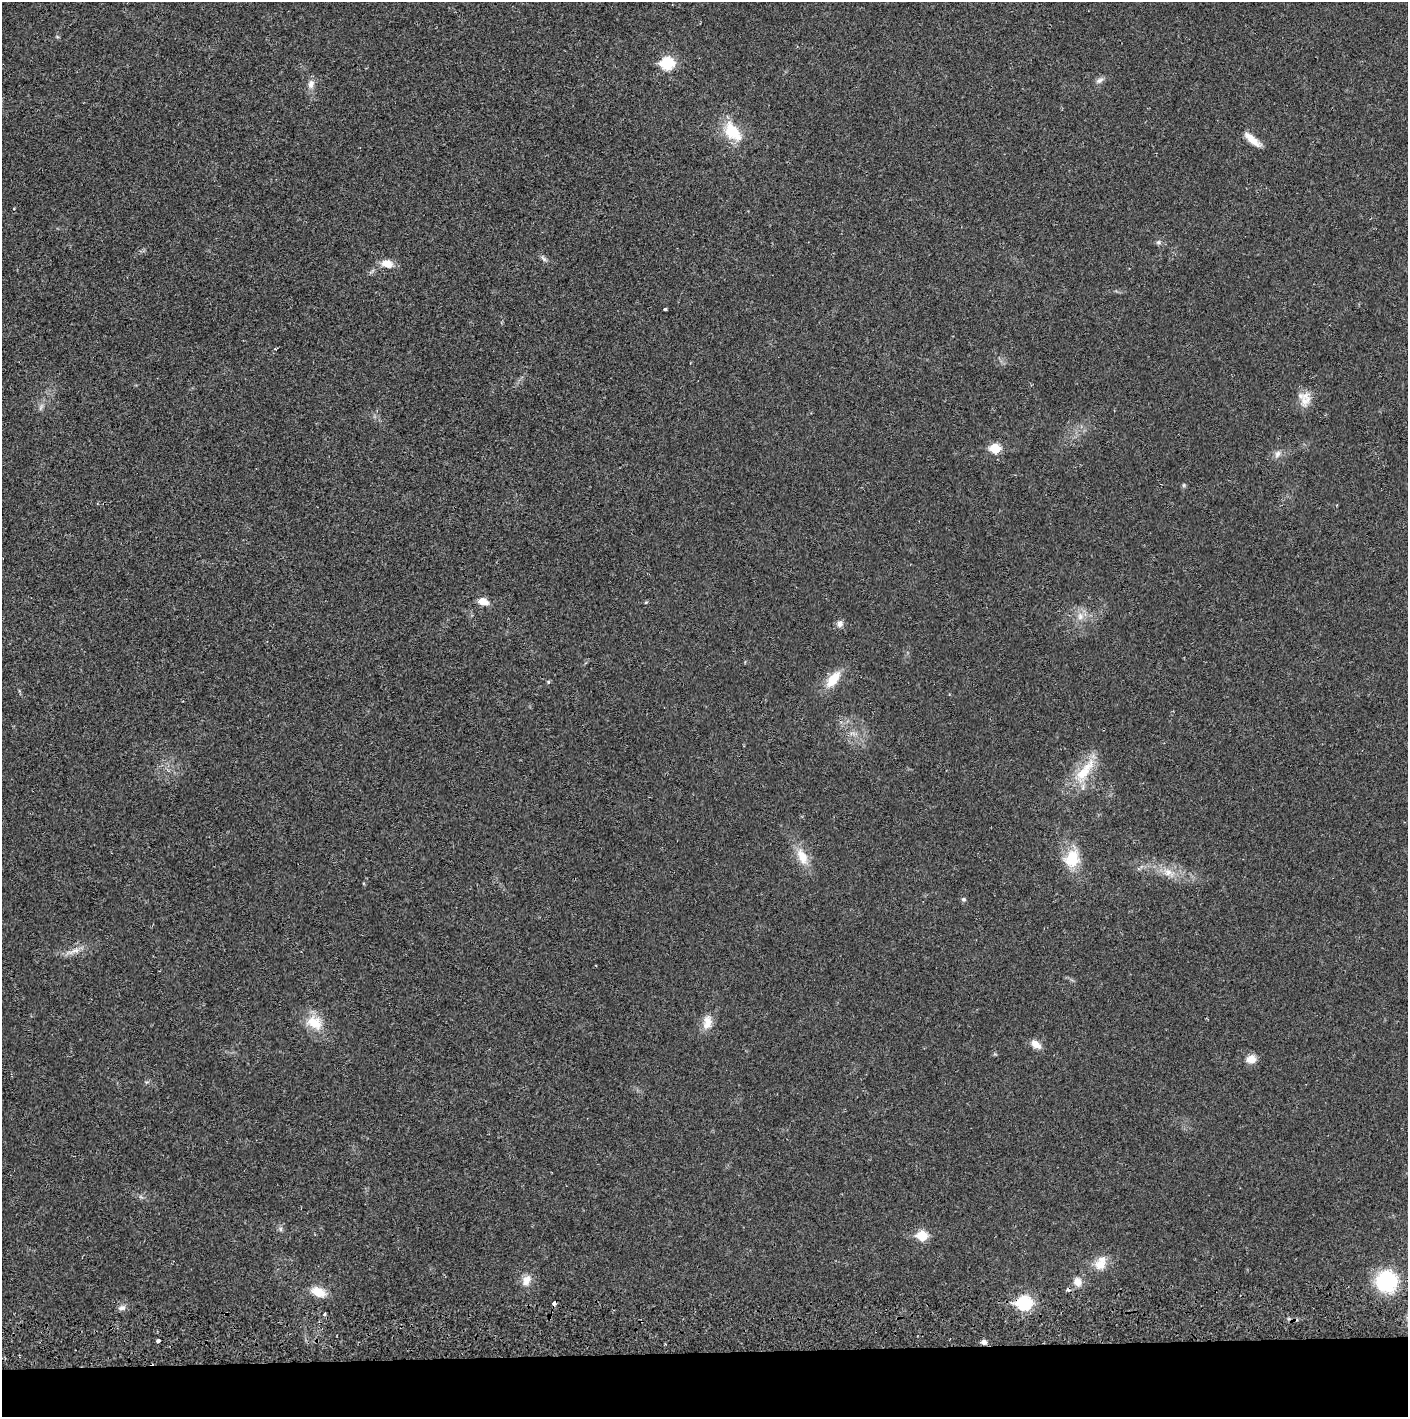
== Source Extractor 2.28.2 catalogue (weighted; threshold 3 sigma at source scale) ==
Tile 8 of 3 x 3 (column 2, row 3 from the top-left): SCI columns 1410-2815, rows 56-1470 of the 4228 x 4359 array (HDU 1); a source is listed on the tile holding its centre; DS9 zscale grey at full resolution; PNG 1410 x 1419 px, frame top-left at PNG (2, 2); no overlay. Shown black and unused: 5% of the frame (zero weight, under 2 of 3 exposures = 3% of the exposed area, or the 3 px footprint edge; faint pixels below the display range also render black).
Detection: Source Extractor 2.28.2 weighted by HDU 2 'WHT'; one run over the whole footprint, this tile lists its part. Background 0.0214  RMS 0.0035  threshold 0.0156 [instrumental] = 3 sigma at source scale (4.5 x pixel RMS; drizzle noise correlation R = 1.50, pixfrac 1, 0.05/0.05 arcsec/px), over >= 5 px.
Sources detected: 44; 2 cosmic-ray / hot-pixel residue — not listed; the other 42 listed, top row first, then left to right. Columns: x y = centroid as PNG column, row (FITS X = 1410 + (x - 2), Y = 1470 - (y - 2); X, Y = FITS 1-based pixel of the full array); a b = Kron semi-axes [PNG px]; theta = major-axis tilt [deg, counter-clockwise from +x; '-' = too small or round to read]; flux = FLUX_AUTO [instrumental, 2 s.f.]
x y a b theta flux
667 63 7 6 - 30
1099 80 11 6 30 1.3
311 84 13 9 81 2.2
732 132 30 17 -50 11
1252 139 22 7 -40 3.8
1158 242 6 6 - 0.76
544 259 11 5 -45 0.92
387 264 13 9 -11 3.9
665 309 3 3 - 1
1306 400 17 12 42 4.1
40 408 9 4 71 0.75
995 448 6 5 - 14
1277 454 11 7 58 1.5
1184 485 6 4 71 0.47
483 601 10 7 -12 3.3
646 602 5 3 - 0.31
1080 616 10 8 -87 2.4
840 624 9 8 - 1.6
833 679 24 11 51 6.7
548 682 4 4 - 0.66
1085 770 43 13 53 11
802 856 24 12 -64 6.2
1072 859 21 17 70 10
1168 872 11 10 - 3
963 899 6 5 - 0.58
74 951 20 6 22 2.7
707 1022 19 11 84 4
314 1023 24 17 -29 7.8
1036 1044 12 8 -34 3
1251 1059 11 9 0 3.3
280 1229 7 4 -90 0.65
922 1236 6 6 - 14
1100 1264 16 13 29 5
526 1280 17 10 61 3.2
1387 1281 18 18 - 27
1077 1282 12 11 - 2.9
318 1292 18 11 -23 5.2
1024 1303 8 7 - 46
122 1308 10 7 12 1.3
324 1314 4 3 - 0.72
158 1341 4 3 - 1.5
984 1342 5 5 - 1.6
Overlapping masked pixels (flux is a lower limit): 1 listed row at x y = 1024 1303